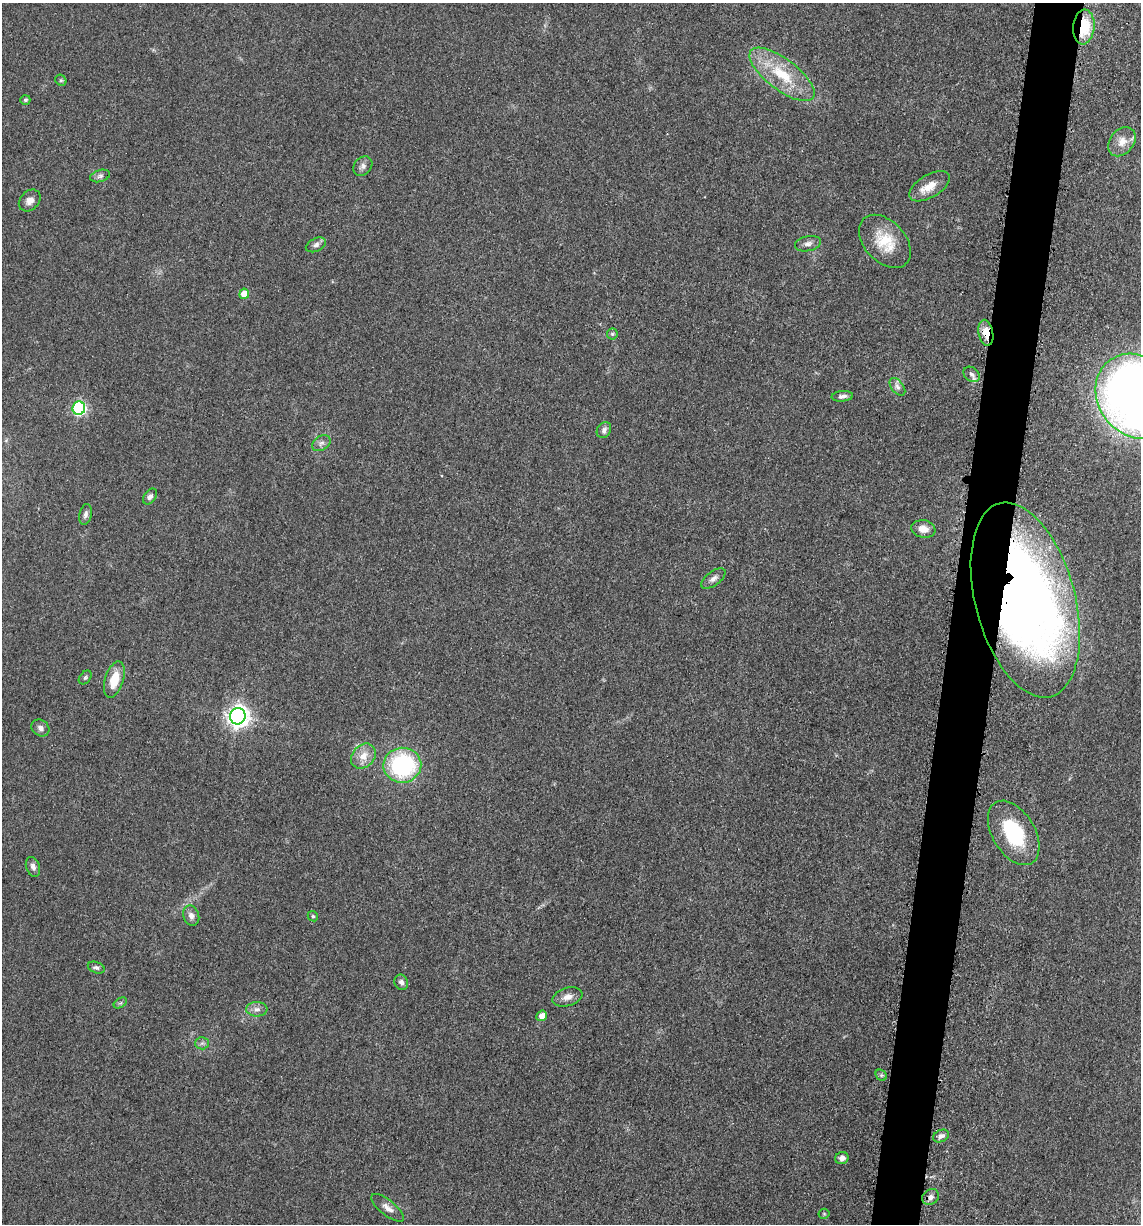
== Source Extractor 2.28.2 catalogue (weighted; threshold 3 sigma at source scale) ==
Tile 10 of 4 x 4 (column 2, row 3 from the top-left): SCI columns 1386-2524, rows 1243-2464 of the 4980 x 4922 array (HDU 1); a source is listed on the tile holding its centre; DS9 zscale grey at full resolution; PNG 1143 x 1226 px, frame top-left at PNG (2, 3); each listed source drawn as its Kron ellipse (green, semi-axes under 4 px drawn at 4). Shown black and unused: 4% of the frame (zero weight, under 3 of 5 exposures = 4% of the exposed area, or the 3 px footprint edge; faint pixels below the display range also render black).
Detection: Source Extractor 2.28.2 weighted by HDU 2 'WHT'; one run over the whole footprint, this tile lists its part. Background 0.0564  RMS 0.0058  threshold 0.0261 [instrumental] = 3 sigma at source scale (4.5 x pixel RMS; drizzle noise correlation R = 1.50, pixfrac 1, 0.05/0.05 arcsec/px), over >= 5 px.
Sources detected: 51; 1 inside a brighter listed object's ellipse — not listed separately; the other 50 listed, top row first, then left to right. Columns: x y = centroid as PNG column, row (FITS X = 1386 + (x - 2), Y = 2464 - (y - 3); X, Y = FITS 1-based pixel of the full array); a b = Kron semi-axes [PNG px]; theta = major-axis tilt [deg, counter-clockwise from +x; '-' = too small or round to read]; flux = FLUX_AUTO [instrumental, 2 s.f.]
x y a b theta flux
1084 27 17 10 84 25
782 74 39 15 -37 26
61 80 6 5 - 0.94
25 100 5 4 - 1.2
1122 142 16 12 51 6.6
363 166 11 8 48 2.4
100 176 10 6 15 1.8
929 186 22 11 31 8.4
30 200 12 9 45 3.9
885 241 31 20 -47 19
808 244 13 7 13 2.7
316 245 10 6 26 2.3
244 294 5 5 - 8.8
986 333 13 7 -79 7.8
612 334 5 5 - 0.89
972 374 9 6 -40 2.1
897 387 10 6 -52 2.2
842 396 11 5 5 2.1
1137 396 45 39 -50 610
79 408 7 6 - 86
604 430 8 6 56 2.3
321 443 10 7 34 2.4
150 497 9 6 53 2
86 514 10 6 78 2
923 529 12 8 -9 4.4
713 578 14 7 37 2.8
1025 600 100 50 -75 600
85 677 8 5 49 1.1
114 679 19 9 73 12
238 716 8 7 - 390
40 728 9 8 - 2.4
363 756 14 11 46 6.9
402 765 19 17 2 68
1014 833 35 21 -59 36
33 867 10 7 -71 2.3
191 916 10 8 -70 2.9
313 916 5 4 - 0.93
96 968 9 5 -20 1.5
401 982 8 6 -67 2.2
567 997 15 9 17 4.4
120 1003 7 4 34 1.1
257 1009 10 7 -2 2.8
542 1016 5 5 - 4.6
202 1043 6 6 - 1.3
881 1075 6 5 - 1
941 1136 8 6 25 2.1
842 1158 7 6 - 2.8
931 1197 9 7 39 2.6
388 1208 20 7 -39 4
824 1214 5 5 - 0.75
Overlapping masked pixels (flux is a lower limit): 3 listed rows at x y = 1084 27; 986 333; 1025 600
Isophote crosses this tile's border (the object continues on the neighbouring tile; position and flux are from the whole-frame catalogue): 1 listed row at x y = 1137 396